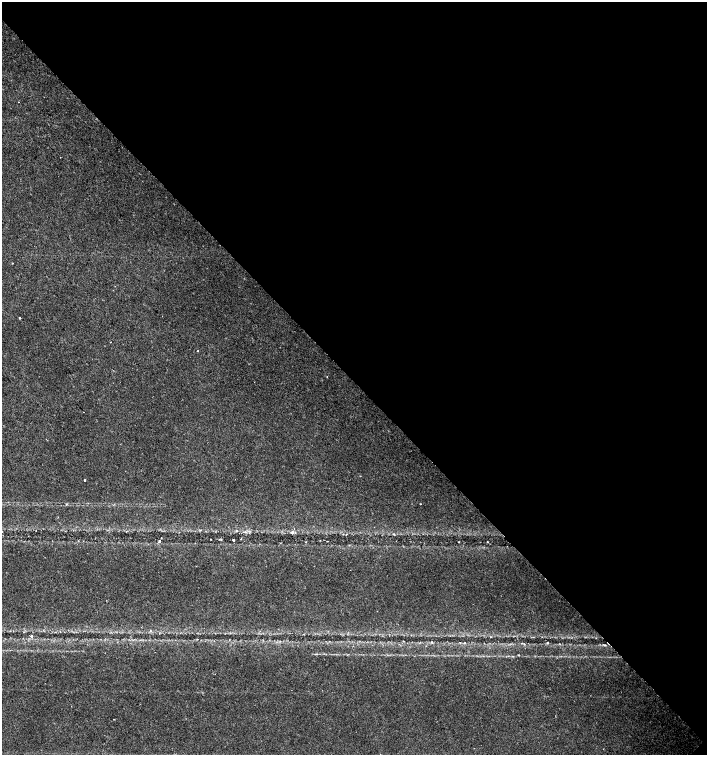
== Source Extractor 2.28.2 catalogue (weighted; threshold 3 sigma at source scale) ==
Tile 8 of 4 x 4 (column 4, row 2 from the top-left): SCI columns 4454-5862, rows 3013-4517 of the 6023 x 6029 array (HDU 1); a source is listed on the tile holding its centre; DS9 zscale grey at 2 x 2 block average (1 PNG px = mean of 2 x 2 image px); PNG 709 x 757 px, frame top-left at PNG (2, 2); no overlay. Shown black and unused: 51% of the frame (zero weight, under 2 of 3 exposures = <1% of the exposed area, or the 3 px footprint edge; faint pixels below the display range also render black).
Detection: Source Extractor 2.28.2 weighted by HDU 2 'WHT'; one run over the whole footprint, this tile lists its part. Background 0.0219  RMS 0.0034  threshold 0.0151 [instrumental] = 3 sigma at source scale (4.5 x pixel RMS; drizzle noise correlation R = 1.50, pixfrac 1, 0.0396/0.0396 arcsec/px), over >= 5 px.
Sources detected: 22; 3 cosmic-ray / hot-pixel residue — not listed; the other 19 listed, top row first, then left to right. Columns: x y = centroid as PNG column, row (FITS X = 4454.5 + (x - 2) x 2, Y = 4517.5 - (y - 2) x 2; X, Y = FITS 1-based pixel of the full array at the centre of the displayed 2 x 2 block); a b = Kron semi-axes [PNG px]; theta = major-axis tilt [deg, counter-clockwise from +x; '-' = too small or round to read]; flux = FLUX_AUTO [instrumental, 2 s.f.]
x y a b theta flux
20 318 2 2 - 0.87
111 342 2 2 - 0.49
198 350 2 2 - 0.5
327 377 2 2 - 0.31
85 480 2 2 - 9.6
420 504 2 2 - 0.52
2 532 2 2 - 1.6
292 532 4 2 - 0.9
346 535 3 2 - 0.39
211 539 2 2 - 0.31
233 540 2 2 - 1.7
159 541 2 2 - 1.5
487 541 2 2 - 0.37
459 542 2 2 - 0.35
31 636 2 2 - 2.7
460 642 3 2 - 0.48
547 642 3 2 - 1.3
605 645 4 2 - 0.83
114 719 2 2 - 0.57
Isophote crosses this tile's border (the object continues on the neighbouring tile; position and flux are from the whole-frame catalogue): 1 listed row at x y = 2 532
Diffuse or blended objects may show on this block-average render without a row.